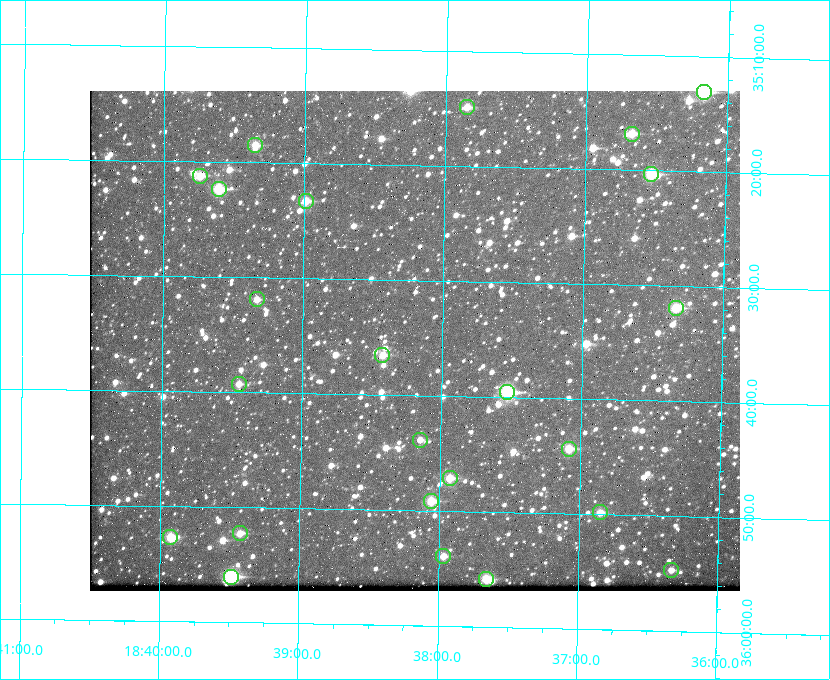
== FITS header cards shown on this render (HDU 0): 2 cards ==
NAXIS1  =                  650 / Width of table row in bytes
NAXIS2  =                  500 / Number of rows in table

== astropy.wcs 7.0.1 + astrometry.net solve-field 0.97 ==
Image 650 x 500 px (HDU 0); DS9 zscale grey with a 90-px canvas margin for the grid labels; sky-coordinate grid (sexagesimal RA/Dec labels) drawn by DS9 from the SOLVED WCS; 24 Tycho-2 reference stars matched to detected sources circled (green)
Header WCS: none
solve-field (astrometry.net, Tycho-2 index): SOLVED blind (the file carries no WCS)
Solved WCS: RA---TAN-SIP/DEC--TAN-SIP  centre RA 18:38:12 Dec +35:35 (279.55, +35.59 deg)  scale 5.23 arcsec/px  FOV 56.6' x 43.5'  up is +179 deg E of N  parity flipped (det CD > 0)
(file carries no celestial WCS; the grid is the blind solution)
Tycho-2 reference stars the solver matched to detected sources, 24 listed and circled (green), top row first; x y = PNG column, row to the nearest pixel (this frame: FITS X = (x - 90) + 1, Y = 500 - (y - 91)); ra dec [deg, ICRS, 3 dp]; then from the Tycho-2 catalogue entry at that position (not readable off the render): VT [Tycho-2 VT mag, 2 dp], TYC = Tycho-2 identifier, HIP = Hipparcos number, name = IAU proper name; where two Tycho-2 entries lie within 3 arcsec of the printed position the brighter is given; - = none
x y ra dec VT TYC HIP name
704 92 279.043 +35.218 9.20 2645-1090-1 - -
467 107 279.462 +35.247 10.59 2645-881-1 - -
632 134 279.169 +35.281 10.53 2645-756-1 - -
255 145 279.838 +35.309 10.90 2645-842-1 - -
651 174 279.134 +35.339 9.91 2645-980-1 - -
200 176 279.936 +35.355 10.62 2645-481-1 - -
219 189 279.902 +35.373 9.13 2645-567-1 - -
306 201 279.747 +35.388 10.29 2645-648-1 - -
257 299 279.832 +35.532 10.61 2645-711-1 - -
676 308 279.085 +35.532 9.84 2645-710-1 - -
382 355 279.606 +35.610 10.50 2645-565-1 - -
239 384 279.862 +35.655 10.83 2649-120-1 - -
507 392 279.382 +35.660 8.88 2649-136-1 91311 -
420 440 279.537 +35.731 11.00 2649-31-1 - -
569 449 279.271 +35.739 10.27 2649-22-1 - -
450 478 279.483 +35.786 9.96 2649-1276-1 - -
431 501 279.516 +35.819 10.07 2649-1464-1 - -
600 512 279.212 +35.831 10.99 2649-1529-1 - -
240 533 279.857 +35.871 10.88 2649-1588-1 - -
170 537 279.981 +35.878 10.88 2649-1568-1 - -
443 556 279.492 +35.899 10.86 2649-1492-1 - -
671 570 279.083 +35.912 11.42 2649-1448-1 - -
231 577 279.871 +35.934 9.15 2649-1364-1 91485 -
486 579 279.414 +35.931 10.32 2649-1381-1 - -